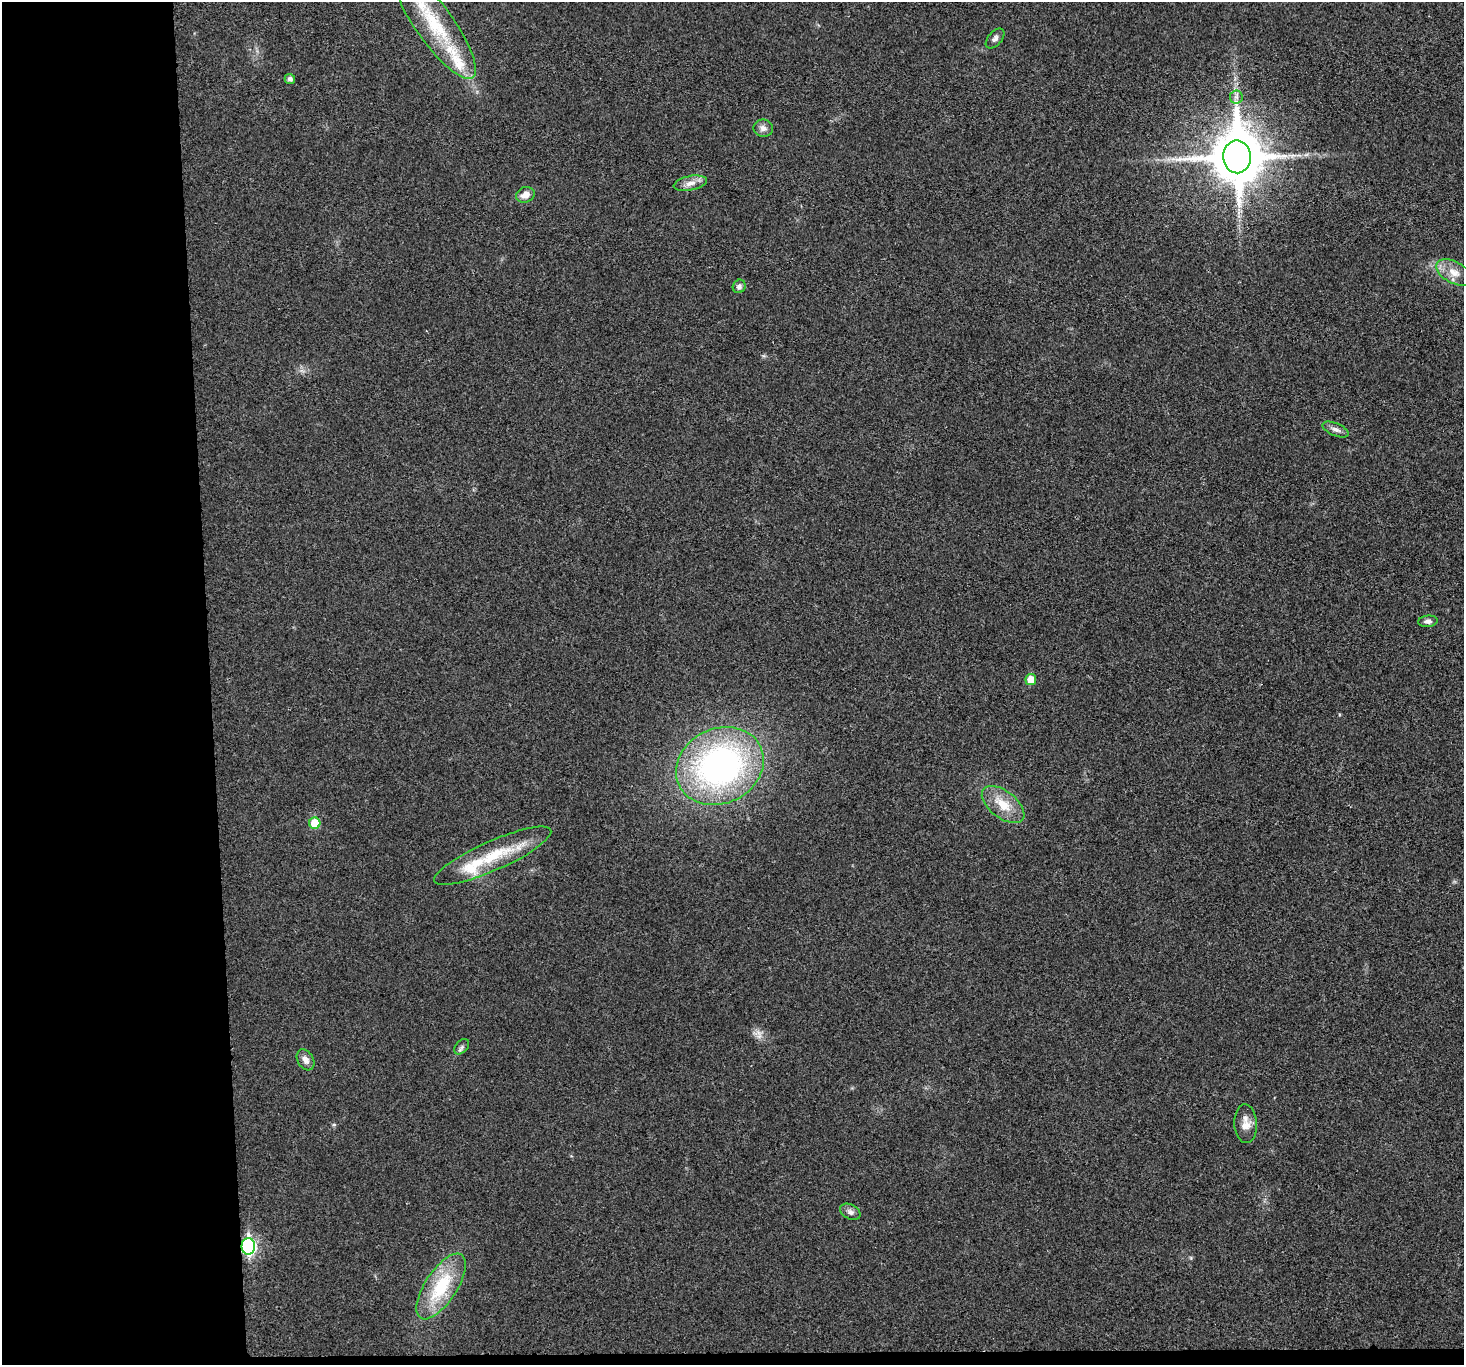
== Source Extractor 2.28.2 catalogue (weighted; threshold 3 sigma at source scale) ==
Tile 7 of 3 x 3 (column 1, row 3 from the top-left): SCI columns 2-1463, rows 131-1493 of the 4390 x 4370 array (HDU 1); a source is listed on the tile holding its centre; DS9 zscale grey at full resolution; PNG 1466 x 1367 px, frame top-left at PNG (2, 2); each listed source drawn as its Kron ellipse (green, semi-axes under 4 px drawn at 4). Shown black and unused: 15% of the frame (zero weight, under 3 of 4 exposures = <1% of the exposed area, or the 3 px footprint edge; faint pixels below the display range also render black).
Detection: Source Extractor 2.28.2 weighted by HDU 2 'WHT'; one run over the whole footprint, this tile lists its part. Background 0.0201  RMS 0.0059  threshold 0.0266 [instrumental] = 3 sigma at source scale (4.5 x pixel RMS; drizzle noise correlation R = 1.50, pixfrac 1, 0.05/0.05 arcsec/px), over >= 5 px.
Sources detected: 25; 2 inside a brighter listed object's ellipse — not listed separately; the other 23 listed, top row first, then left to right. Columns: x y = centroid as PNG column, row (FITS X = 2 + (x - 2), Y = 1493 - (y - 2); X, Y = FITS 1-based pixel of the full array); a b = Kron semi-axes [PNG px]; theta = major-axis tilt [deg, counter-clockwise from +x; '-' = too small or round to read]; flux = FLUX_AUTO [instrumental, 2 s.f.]
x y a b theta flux
435 24 66 19 -55 42
995 39 12 6 49 2.2
290 79 5 5 - 2
1236 97 7 6 - 1.9
763 128 10 8 -8 3.1
1237 157 16 14 -88 3300
690 183 17 7 12 4.4
525 195 9 7 20 4.6
1454 272 19 10 -30 6.9
739 286 7 6 - 1.9
1336 429 14 6 -23 2.5
1428 621 10 5 5 2
1031 680 5 5 - 8.8
720 766 45 37 26 170
1003 805 25 13 -38 12
315 823 5 5 - 16
493 856 63 14 24 29
462 1047 9 6 48 1.6
305 1060 11 8 -59 3.4
1246 1124 19 11 -87 5.7
850 1212 11 7 -27 2.3
248 1246 8 7 - 110
441 1286 38 16 57 32
Overlapping masked pixels (flux is a lower limit): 2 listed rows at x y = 1237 157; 248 1246
Isophote crosses this tile's border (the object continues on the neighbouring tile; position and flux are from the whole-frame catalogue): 1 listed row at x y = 435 24